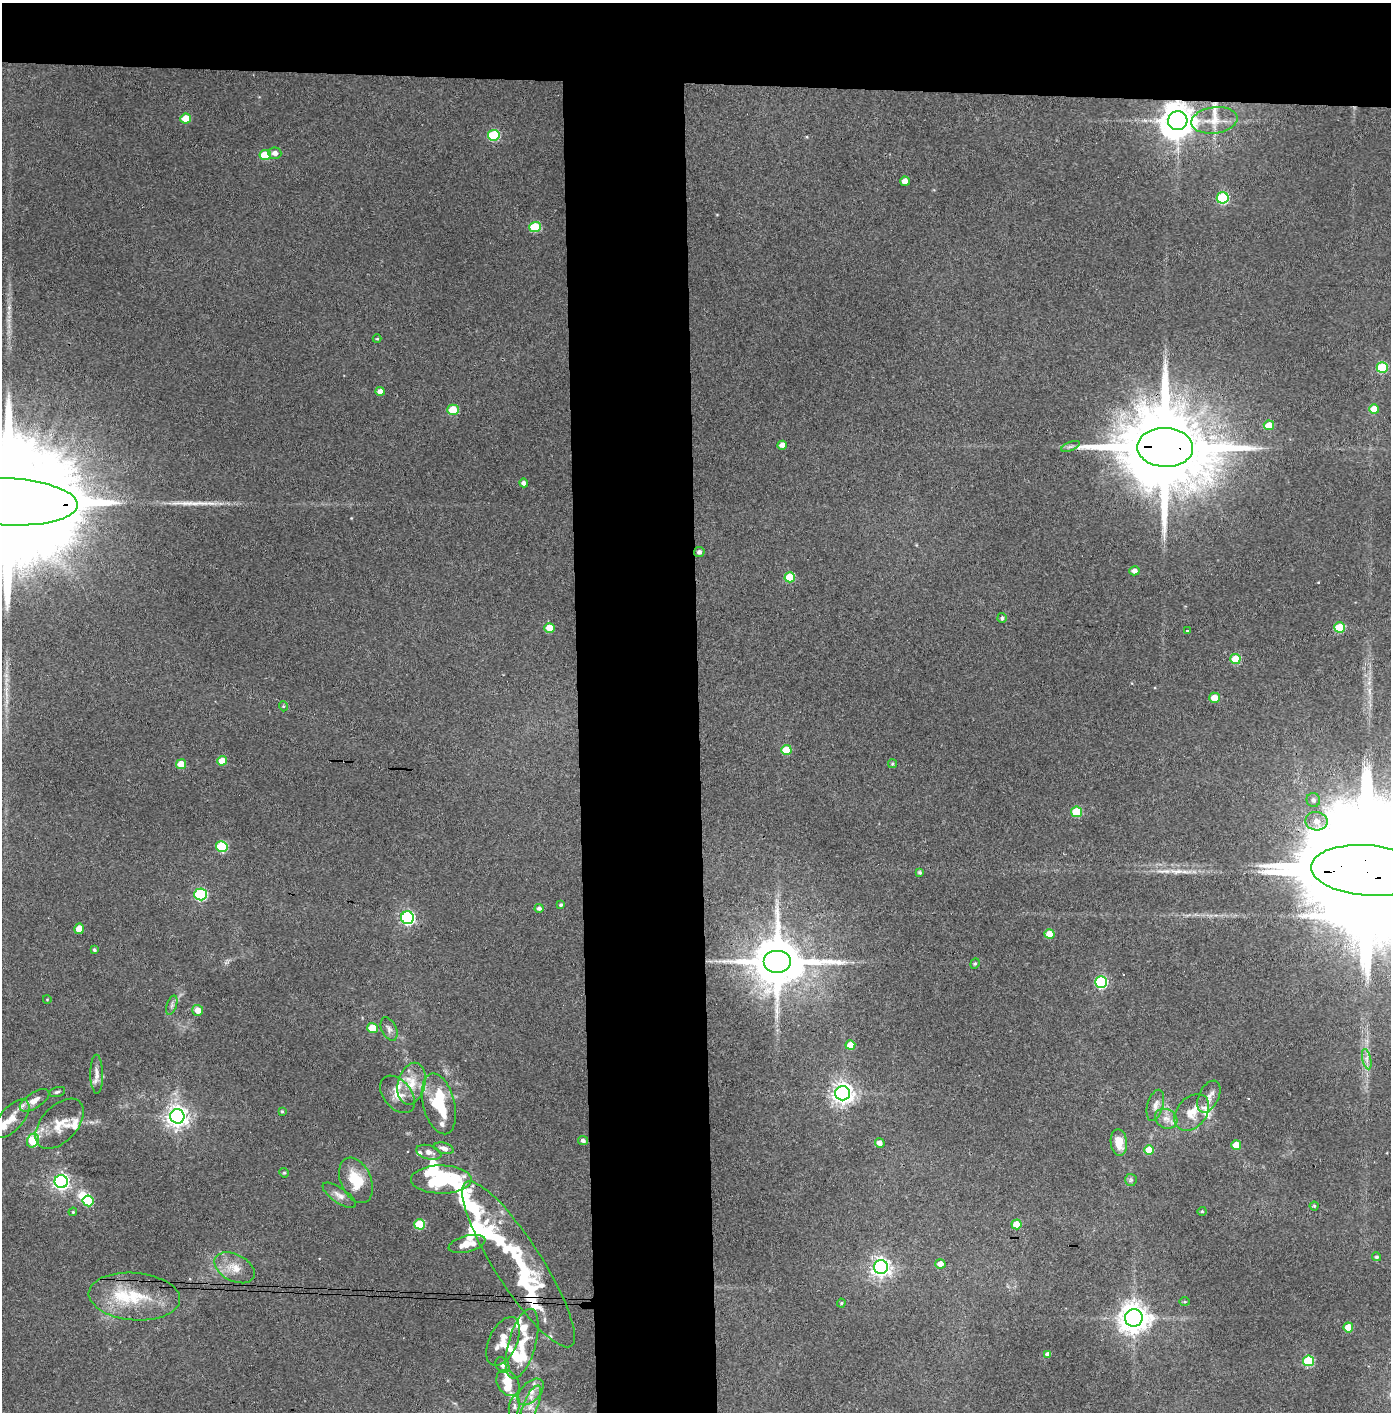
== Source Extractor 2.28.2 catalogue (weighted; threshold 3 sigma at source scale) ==
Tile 2 of 3 x 3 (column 2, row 1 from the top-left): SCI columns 1468-2856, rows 2826-4235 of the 4323 x 4241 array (HDU 1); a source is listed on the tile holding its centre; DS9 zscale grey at full resolution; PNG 1393 x 1414 px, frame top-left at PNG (2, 3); each listed source drawn as its Kron ellipse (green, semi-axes under 4 px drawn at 4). Shown black and unused: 14% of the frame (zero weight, under 3 of 4 exposures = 6% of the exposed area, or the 3 px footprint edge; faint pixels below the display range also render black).
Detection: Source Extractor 2.28.2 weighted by HDU 2 'WHT'; one run over the whole footprint, this tile lists its part. Background 0.0843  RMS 0.0065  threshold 0.0293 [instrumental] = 3 sigma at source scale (4.5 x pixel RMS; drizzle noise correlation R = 1.50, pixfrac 1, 0.05/0.05 arcsec/px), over >= 5 px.
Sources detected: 140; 6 inside a brighter object's white glare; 2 cosmic-ray / hot-pixel residue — neither listed nor drawn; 20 inside a brighter listed object's ellipse — not listed separately; the other 112 listed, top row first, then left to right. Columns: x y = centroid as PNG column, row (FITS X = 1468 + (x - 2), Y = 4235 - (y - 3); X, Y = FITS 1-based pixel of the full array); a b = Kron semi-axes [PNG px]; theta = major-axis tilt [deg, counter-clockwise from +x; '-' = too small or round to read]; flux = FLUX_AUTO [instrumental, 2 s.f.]
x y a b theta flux
186 118 5 5 - 13
1214 120 23 13 8 11
1178 121 9 9 - 1500
494 135 6 5 - 47
275 153 6 5 - 3.2
265 155 5 5 - 23
905 181 5 4 - 5.8
1223 198 6 5 - 62
535 227 6 5 - 34
377 339 4 4 - 0.65
1382 368 5 5 - 36
380 391 4 4 - 3.7
1374 409 5 5 - 11
453 410 6 5 - 17
1269 425 5 5 - 12
782 445 4 4 - 4.2
1070 446 10 3 21 1.4
1165 447 28 19 -3 13000
524 483 4 4 - 2.3
8 502 69 23 -3 53000
699 552 5 5 - 2.4
1134 571 5 4 - 3
790 577 5 5 - 24
1002 618 5 4 - 1.4
1339 627 5 5 - 25
550 628 5 5 - 12
1187 630 3 3 - 1.4
1235 659 5 5 - 22
1214 698 5 5 - 7.9
283 706 5 3 - 0.7
786 750 5 5 - 17
222 761 5 4 - 10
181 764 5 5 - 11
892 764 4 3 - 0.83
1313 800 7 6 - 2.9
1077 812 5 5 - 28
1316 821 11 9 -10 5.6
222 847 5 5 - 49
1368 870 57 25 -4 69000
920 872 4 4 - 1.1
201 894 6 6 - 74
561 905 4 3 - 1.1
539 908 4 4 - 1.7
407 918 6 6 - 140
79 929 5 5 - 8.6
1050 934 5 4 - 12
94 950 4 4 - 1.1
777 961 14 11 0 3900
975 964 5 4 - 0.98
1101 982 6 6 - 74
47 999 4 3 - 0.45
172 1005 10 5 71 1.9
198 1010 5 5 - 5.8
372 1028 5 5 - 17
389 1029 12 7 -65 2.8
850 1045 5 4 - 10
1367 1059 10 4 -77 2.5
97 1074 19 6 -89 4.5
411 1084 21 13 75 14
57 1092 8 4 16 1.3
843 1093 7 7 - 450
397 1094 21 14 -50 10
1209 1097 17 10 64 5.4
35 1100 17 7 33 5.5
439 1104 31 16 -76 34
1155 1105 16 8 74 4.3
282 1111 4 4 - 0.73
1192 1112 20 14 50 11
177 1116 7 7 - 460
11 1119 24 11 48 8.9
1166 1119 12 9 -29 5.1
60 1124 30 18 47 14
583 1140 5 4 - 2.1
33 1141 7 5 66 28
1119 1142 13 8 -83 10
880 1143 5 4 - 3.5
1236 1145 5 4 - 10
444 1148 10 5 -15 3.3
1149 1150 5 5 - 14
429 1152 13 7 -16 3.5
284 1173 5 4 - 0.77
441 1179 30 14 0 64
356 1180 24 15 -66 19
1131 1180 6 5 - 1.3
61 1182 6 6 - 230
339 1195 19 7 -34 4.3
88 1201 5 5 - 34
1314 1206 4 4 - 0.84
1202 1211 4 4 - 0.74
73 1212 4 3 - 0.62
420 1224 5 5 - 28
1017 1224 5 5 - 13
467 1244 19 8 15 8
1376 1257 4 4 - 1.2
518 1264 97 23 -57 79
940 1264 5 4 - 5.3
881 1267 7 7 - 310
235 1268 21 13 -27 10
134 1296 46 23 -5 35
1185 1302 5 3 - 0.69
841 1303 4 4 - 0.76
1134 1318 9 8 - 980
1348 1327 5 5 - 14
503 1341 26 14 65 11
522 1344 36 13 74 16
1048 1354 4 4 - 3.9
1308 1361 5 5 - 37
502 1365 8 6 -56 2.5
508 1383 14 10 -56 8.6
531 1392 16 9 47 6.5
514 1406 11 5 80 1.9
530 1406 22 7 68 5.9
Overlapping masked pixels (flux is a lower limit): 7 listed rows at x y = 1178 121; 453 410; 1165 447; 8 502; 1368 870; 777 961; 518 1264
Isophote crosses this tile's border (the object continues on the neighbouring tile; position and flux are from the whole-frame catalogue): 2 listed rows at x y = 8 502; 1368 870